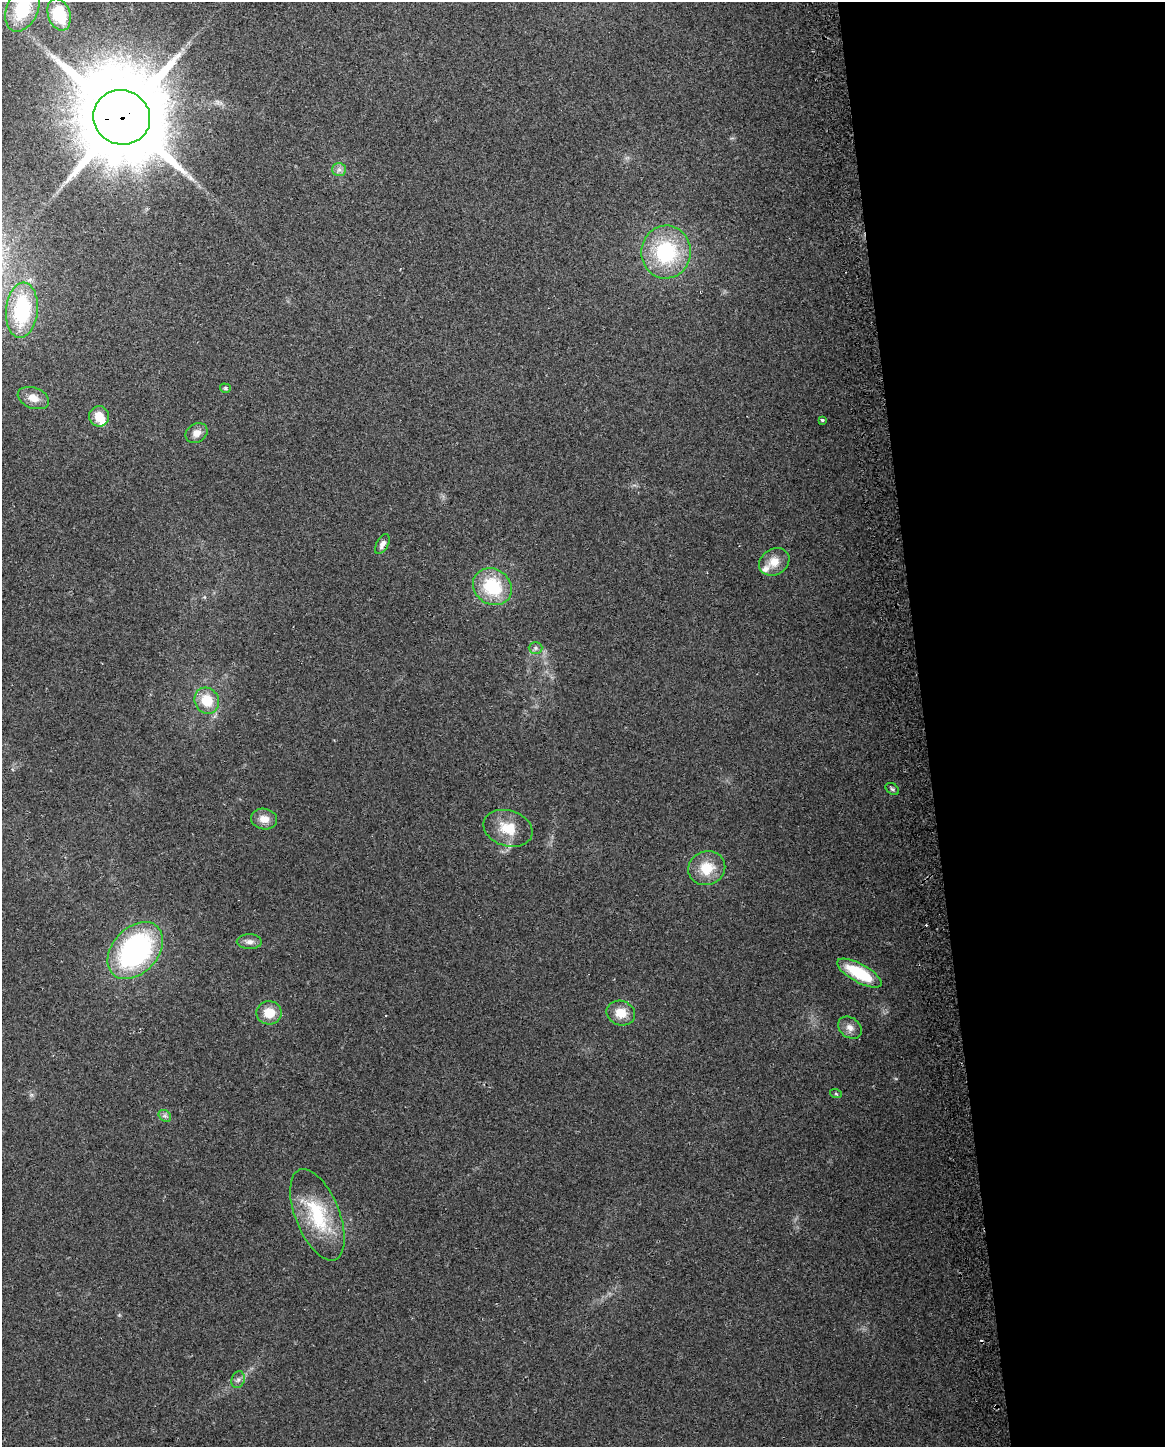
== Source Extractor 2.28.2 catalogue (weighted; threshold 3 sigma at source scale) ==
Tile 8 of 4 x 3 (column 4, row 2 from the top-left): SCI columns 3517-4679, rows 1504-2948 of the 4710 x 4405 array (HDU 1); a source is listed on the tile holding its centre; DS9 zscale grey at full resolution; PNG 1167 x 1449 px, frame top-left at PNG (2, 2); each listed source drawn as its Kron ellipse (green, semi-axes under 4 px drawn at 4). Shown black and unused: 21% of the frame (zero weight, under 2 of 3 exposures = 2% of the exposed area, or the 3 px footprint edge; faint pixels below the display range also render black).
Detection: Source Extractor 2.28.2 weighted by HDU 2 'WHT'; one run over the whole footprint, this tile lists its part. Background 0.192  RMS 0.013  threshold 0.0605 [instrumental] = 3 sigma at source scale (4.5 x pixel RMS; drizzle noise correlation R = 1.50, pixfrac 1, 0.0396/0.0396 arcsec/px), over >= 5 px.
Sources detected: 34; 1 inside a brighter object's white glare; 2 cosmic-ray / hot-pixel residue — neither listed nor drawn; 1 inside a brighter listed object's ellipse — not listed separately; the other 30 listed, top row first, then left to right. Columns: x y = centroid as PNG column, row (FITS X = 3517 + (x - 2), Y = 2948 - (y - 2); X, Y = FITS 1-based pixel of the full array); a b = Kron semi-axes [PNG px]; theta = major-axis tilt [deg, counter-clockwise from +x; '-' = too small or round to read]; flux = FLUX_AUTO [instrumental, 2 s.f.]
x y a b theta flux
23 9 24 15 66 62
59 14 16 11 -72 62
122 117 29 27 -22 18000
339 169 7 6 - 4.6
666 252 26 24 81 100
22 310 28 16 84 110
225 388 5 4 - 2.2
33 398 16 10 -20 13
99 416 10 10 - 20
822 420 3 3 - 4.9
196 433 12 9 31 9.7
382 544 11 6 60 5.6
774 562 16 13 32 17
492 587 20 17 -33 67
535 648 7 6 - 3.4
207 701 13 12 - 32
892 789 7 5 -35 2.4
264 819 13 10 -10 12
508 828 25 17 -17 33
707 868 19 16 21 32
249 942 12 7 -1 6.5
135 951 33 22 48 260
859 973 25 9 -29 63
269 1013 12 11 - 24
621 1013 14 12 -21 20
850 1028 13 10 -39 9
836 1094 6 3 -19 1.4
165 1116 7 5 -43 3.2
317 1215 48 22 -68 84
238 1380 9 6 73 4.4
Overlapping masked pixels (flux is a lower limit): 1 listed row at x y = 122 117
Isophote crosses this tile's border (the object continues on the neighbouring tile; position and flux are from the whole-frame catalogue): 1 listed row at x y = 23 9